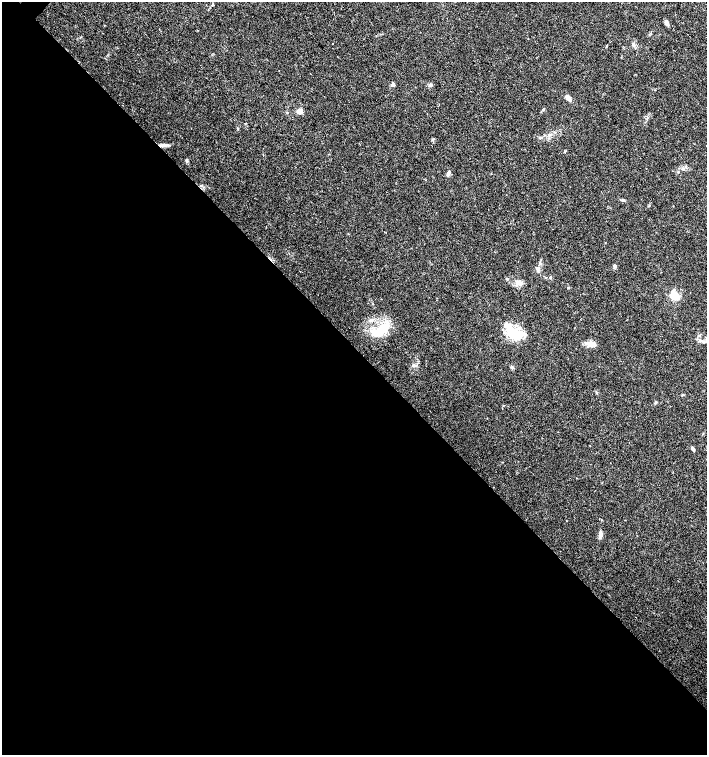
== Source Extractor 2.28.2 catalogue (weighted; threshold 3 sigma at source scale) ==
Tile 14 of 4 x 4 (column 2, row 4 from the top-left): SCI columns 1568-2976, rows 4-1508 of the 6020 x 6026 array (HDU 1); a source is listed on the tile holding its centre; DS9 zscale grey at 2 x 2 block average (1 PNG px = mean of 2 x 2 image px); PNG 709 x 757 px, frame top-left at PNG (2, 2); no overlay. Shown black and unused: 54% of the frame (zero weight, under 3 of 4 exposures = <1% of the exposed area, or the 3 px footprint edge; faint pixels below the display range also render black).
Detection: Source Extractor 2.28.2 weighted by HDU 2 'WHT'; one run over the whole footprint, this tile lists its part. Background 0.0333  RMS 0.0033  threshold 0.0149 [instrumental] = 3 sigma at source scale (4.5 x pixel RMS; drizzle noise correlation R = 1.50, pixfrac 1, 0.0396/0.0396 arcsec/px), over >= 5 px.
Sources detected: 33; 1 inside a brighter object's white glare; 1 cosmic-ray / hot-pixel residue — not listed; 3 inside a brighter listed object's ellipse — not listed separately; the other 28 listed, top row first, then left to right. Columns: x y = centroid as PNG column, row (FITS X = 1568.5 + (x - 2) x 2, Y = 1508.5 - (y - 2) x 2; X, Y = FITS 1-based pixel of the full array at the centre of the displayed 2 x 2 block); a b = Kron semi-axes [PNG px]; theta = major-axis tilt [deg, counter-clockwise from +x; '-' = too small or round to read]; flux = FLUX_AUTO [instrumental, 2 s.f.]
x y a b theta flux
666 22 7 4 -84 2.1
633 44 8 3 -59 1.8
393 84 3 3 - 3.8
431 85 3 2 - 0.67
568 98 6 4 -40 4.9
543 109 4 3 - 0.7
299 111 3 3 - 10
164 145 12 3 5 2.8
187 160 6 3 -83 1.2
683 169 4 3 - 1.1
448 174 5 4 - 2
622 200 6 3 -5 1.2
615 266 5 4 - 1.3
538 268 5 2 - 0.9
550 277 3 2 - 0.52
507 279 3 3 - 0.59
521 284 5 3 - 1.5
568 288 3 2 - 0.59
675 295 4 3 - 47
380 330 26 10 28 18
515 333 25 12 -26 20
589 343 12 6 -5 4.5
414 365 5 4 - 1.6
656 402 4 3 - 0.72
590 445 2 2 - 0.26
692 449 7 3 -48 1.3
566 521 2 2 - 0.4
600 534 6 5 - 2.6
Diffuse or blended objects may show on this block-average render without a row.